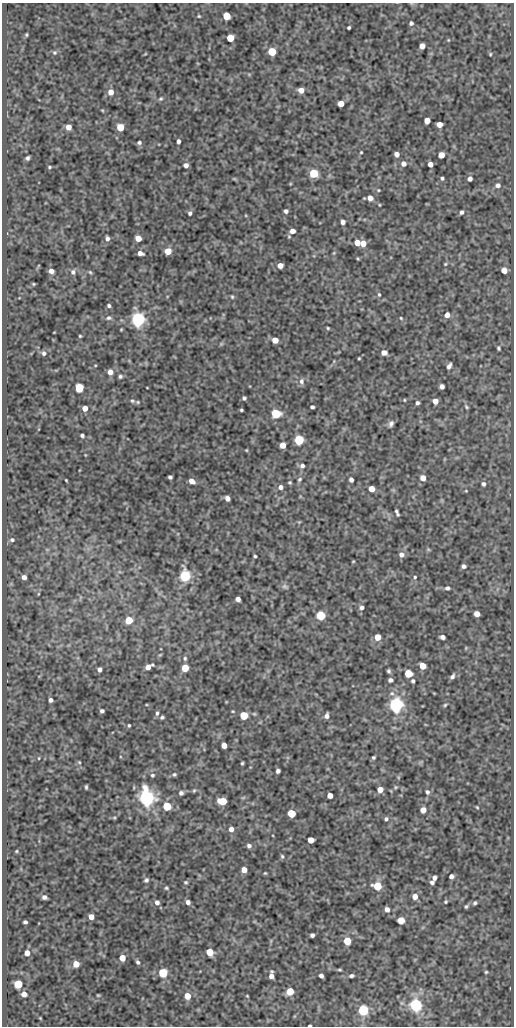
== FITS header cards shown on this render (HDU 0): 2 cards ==
NAXIS1  =                  512
NAXIS2  =                 1024

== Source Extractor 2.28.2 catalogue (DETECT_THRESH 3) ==
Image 512 x 1024 px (HDU 0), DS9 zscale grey, 1 PNG px = 1 image px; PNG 516 x 1028 px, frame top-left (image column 1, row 1024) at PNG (2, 3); no overlay
Background 74.7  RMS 0.49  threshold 1.47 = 3 sigma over >= 5 px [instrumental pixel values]
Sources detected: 219; all 219 listed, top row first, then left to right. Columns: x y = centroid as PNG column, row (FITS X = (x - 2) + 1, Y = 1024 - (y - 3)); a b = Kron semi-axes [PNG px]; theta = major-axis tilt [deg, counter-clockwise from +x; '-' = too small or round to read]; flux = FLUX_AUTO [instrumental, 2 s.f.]
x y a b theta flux
199 16 4 3 - 34
226 16 5 5 - 1100
411 23 4 4 - 75
349 27 3 3 - 50
26 35 3 3 - 36
230 38 5 5 - 860
448 40 4 4 - 26
422 46 5 5 - 260
272 52 5 5 - 1500
54 53 6 6 - 61
145 54 5 3 - 27
490 54 4 3 - 32
301 90 5 4 - 280
111 92 6 5 - 260
161 99 6 5 - 50
341 104 5 4 - 440
102 110 5 3 - 31
427 121 5 5 - 380
439 124 5 4 - 270
68 127 5 5 - 250
120 127 5 5 - 930
178 141 4 3 - 110
139 142 5 5 - 68
361 152 3 2 - 30
397 154 5 4 - 190
441 155 5 5 - 350
27 158 4 4 - 78
403 164 5 5 - 160
430 164 4 4 - 220
186 165 4 4 - 150
49 167 4 3 - 42
314 173 5 5 - 1900
442 178 4 3 - 53
470 179 4 4 - 110
498 185 6 5 - 110
378 190 4 3 - 28
370 198 6 6 - 200
286 211 4 4 - 86
461 212 4 4 - 78
190 213 5 4 - 72
343 222 4 4 - 130
292 231 5 5 - 200
107 238 6 5 - 100
138 238 5 5 - 370
357 243 5 4 - 370
363 243 5 5 - 380
168 251 5 5 - 640
140 253 6 4 -17 150
334 253 6 4 71 40
445 264 4 4 - 36
280 265 5 4 - 230
504 270 5 5 - 310
51 271 5 4 - 160
73 272 7 6 - 92
90 272 5 4 - 41
34 284 4 3 - 35
379 294 6 4 -63 50
232 297 5 4 - 41
109 306 4 3 - 65
447 315 5 5 - 230
108 318 8 6 1 89
401 318 4 3 - 31
138 319 6 5 - 11000
328 328 4 3 - 36
80 336 3 3 - 33
275 340 5 5 - 350
221 344 6 5 - 43
498 348 5 4 - 49
44 353 6 5 - 86
384 353 5 4 - 240
359 358 3 2 - 30
449 366 6 4 62 110
110 372 6 5 - 210
120 376 5 4 - 61
301 381 9 7 -85 120
442 386 5 4 - 130
79 388 5 5 - 1800
244 398 4 4 - 71
404 400 3 3 - 30
132 401 6 5 - 53
435 401 5 4 - 240
138 402 5 5 - 42
417 403 4 4 - 76
312 407 4 3 - 73
466 407 6 4 -51 45
85 408 4 4 - 290
241 410 3 3 - 42
276 414 5 5 - 2800
391 424 8 6 67 100
82 435 4 3 - 69
299 440 5 5 - 3100
283 445 5 5 - 350
246 450 3 3 - 27
302 466 6 5 - 89
170 477 4 4 - 75
423 478 5 5 - 270
299 479 7 4 45 54
66 480 3 2 - 27
351 480 4 4 - 110
192 481 5 4 - 220
290 482 4 4 - 37
483 484 5 5 - 76
280 487 5 5 - 120
371 489 5 5 - 350
466 491 4 3 - 25
227 498 5 4 - 180
396 511 5 4 - 68
12 540 6 5 - 67
428 549 6 4 -19 39
401 555 6 6 - 150
255 556 3 3 - 45
353 561 3 2 - 27
464 566 4 4 - 96
185 576 6 5 - 5800
24 577 4 4 - 140
415 577 4 4 - 38
285 586 8 6 -26 81
447 588 6 5 - 79
38 594 5 3 - 28
238 599 5 4 - 160
362 607 5 5 - 88
477 614 5 4 - 280
321 615 5 5 - 2900
129 620 5 5 - 820
377 637 5 5 - 480
442 637 5 4 - 120
466 648 5 3 - 28
185 658 6 5 - 59
422 666 5 5 - 520
148 667 8 5 28 240
185 668 5 5 - 980
99 669 4 4 - 120
389 671 4 3 - 55
408 673 5 5 - 1200
452 676 7 5 43 97
390 680 4 4 - 96
413 681 4 3 - 61
50 700 4 4 - 99
396 705 6 5 - 12000
445 705 5 4 - 44
102 711 4 4 - 80
233 711 4 3 - 27
157 713 6 4 80 70
244 715 5 5 - 1200
327 716 5 4 - 130
162 717 4 4 - 55
129 725 3 3 - 38
224 745 5 4 - 290
374 757 3 3 - 47
39 758 4 3 - 24
79 762 5 3 - 32
242 763 3 3 - 38
278 771 4 4 - 95
174 774 5 4 - 50
152 775 6 5 - 54
86 787 4 3 - 49
396 787 5 4 - 36
194 790 5 4 - 40
380 790 5 5 - 290
427 792 6 5 - 81
181 793 5 5 - 85
330 795 4 4 - 280
146 798 6 6 - 19000
222 801 7 5 -8 1000
167 806 5 5 - 1800
477 807 4 3 - 31
423 810 5 5 - 310
291 813 5 5 - 1400
114 817 6 4 0 40
386 819 5 4 - 65
231 829 5 5 - 180
311 840 5 5 - 490
249 846 6 5 - 90
16 851 3 3 - 28
282 856 5 4 - 51
244 870 5 5 - 270
265 873 4 3 - 33
451 876 4 4 - 120
434 878 4 4 - 110
146 880 6 5 - 71
186 882 5 3 - 41
432 882 4 4 - 79
377 886 5 5 - 1300
166 888 4 4 - 43
415 896 5 5 - 270
44 897 5 4 - 99
157 902 6 5 - 110
188 902 4 4 - 120
446 902 3 3 - 39
475 903 5 4 - 59
466 906 5 4 - 50
387 909 5 4 - 150
91 917 5 4 - 260
401 920 5 5 - 700
25 922 4 3 - 67
312 935 4 4 - 94
347 941 5 5 - 900
210 952 5 5 - 750
27 953 5 4 - 270
122 958 5 5 - 370
138 962 5 4 - 66
76 964 5 5 - 430
339 970 6 3 0 39
486 972 4 4 - 39
163 973 5 5 - 2100
271 975 7 4 89 210
321 976 4 4 - 100
351 976 5 3 - 77
18 984 5 5 - 1600
290 991 5 5 - 930
24 994 5 4 - 260
98 995 4 3 - 31
187 996 5 5 - 500
247 996 4 3 - 27
402 1003 6 4 -71 46
416 1005 5 5 - 8600
363 1010 5 5 - 4400
40 1018 4 3 - 24
310 1025 3 2 - 38
At the frame edge (FLAGS 8, measured only in part): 1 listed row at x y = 310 1025